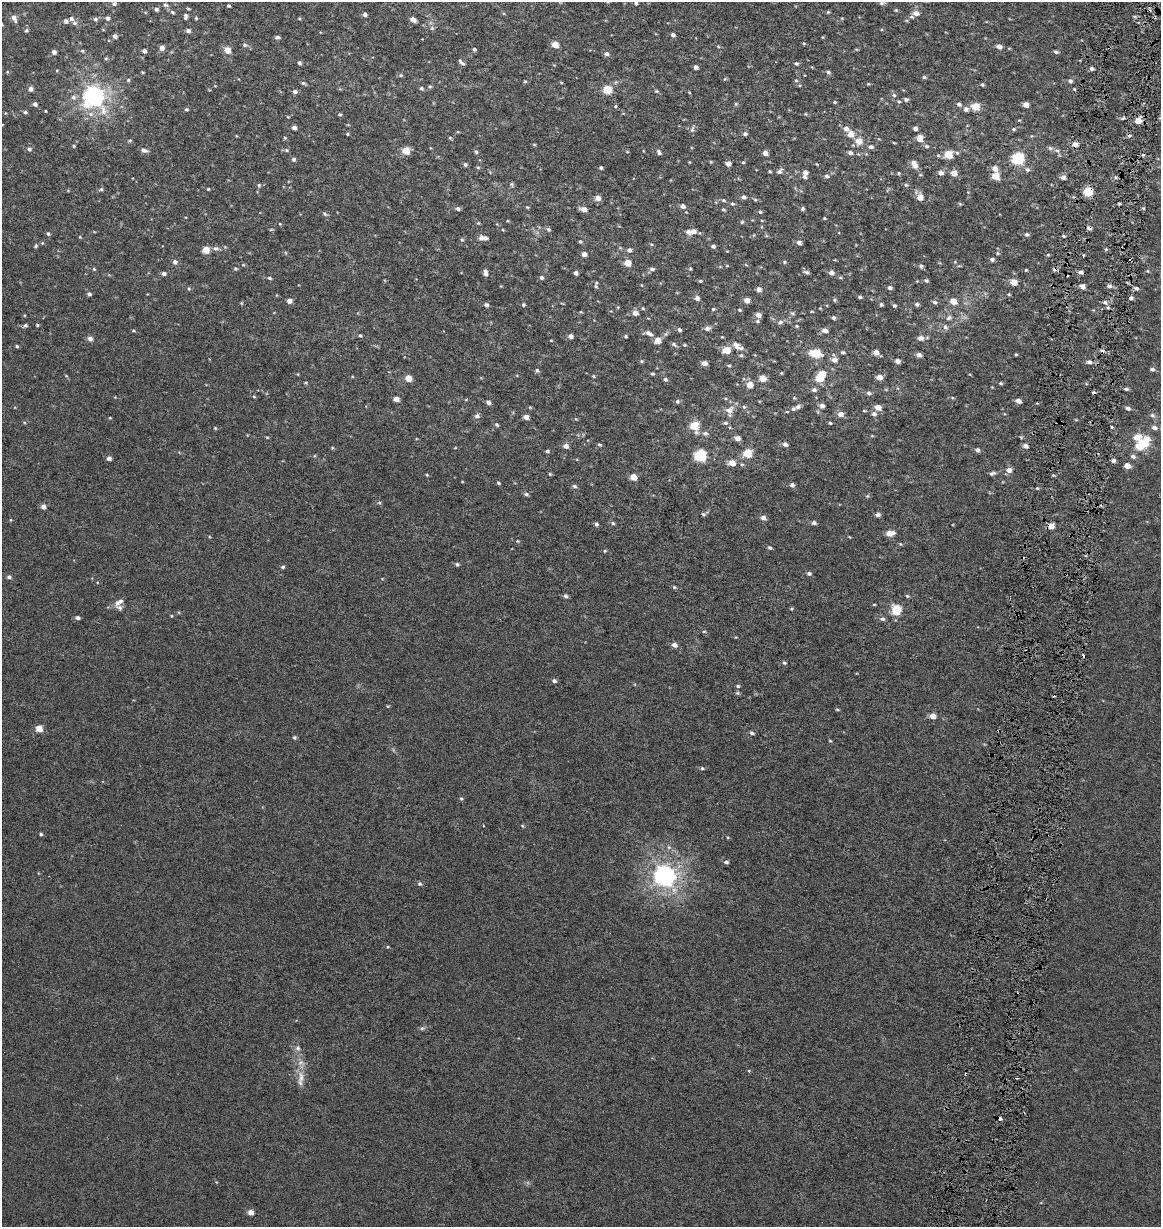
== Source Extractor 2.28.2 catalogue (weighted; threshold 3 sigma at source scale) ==
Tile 10 of 4 x 4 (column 2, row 3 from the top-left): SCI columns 1446-2604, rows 1226-2450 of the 5150 x 4910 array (HDU 1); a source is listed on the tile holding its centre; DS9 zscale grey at full resolution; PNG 1163 x 1229 px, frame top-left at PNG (2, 2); no overlay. Shown black and unused: <1% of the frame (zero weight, under 3 of 6 exposures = <1% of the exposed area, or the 3 px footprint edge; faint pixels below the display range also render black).
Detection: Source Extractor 2.28.2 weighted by HDU 2 'WHT'; one run over the whole footprint, this tile lists its part. Background 0.00109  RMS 0.0025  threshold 0.0103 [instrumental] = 3 sigma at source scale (4.09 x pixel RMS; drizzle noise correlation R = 1.36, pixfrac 0.8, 0.0396/0.0396 arcsec/px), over >= 5 px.
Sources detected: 439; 6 cosmic-ray / hot-pixel residue — not listed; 10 inside a brighter listed object's ellipse — not listed separately; the other 423 listed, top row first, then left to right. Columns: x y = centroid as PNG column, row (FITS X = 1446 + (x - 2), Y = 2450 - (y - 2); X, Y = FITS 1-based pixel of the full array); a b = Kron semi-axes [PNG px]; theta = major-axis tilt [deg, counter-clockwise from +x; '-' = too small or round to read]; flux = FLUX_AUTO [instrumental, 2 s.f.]
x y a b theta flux
636 3 5 4 - 0.45
882 3 7 6 - 0.58
114 4 6 5 - 0.53
165 5 7 6 - 0.54
228 6 3 3 - 0.39
156 9 5 4 - 0.61
188 9 4 4 - 0.25
896 10 5 4 - 0.28
172 12 6 5 - 0.41
828 12 5 4 - 0.27
916 13 7 5 -6 1.5
365 14 4 4 - 0.83
185 16 7 5 88 0.61
1134 17 7 3 -9 0.35
14 18 8 5 -68 1.4
108 18 5 5 - 0.68
196 18 4 4 - 0.27
299 18 4 4 - 0.23
71 19 7 5 -43 0.7
95 19 6 6 - 0.54
413 19 6 4 -32 1.1
66 21 5 5 - 0.89
2 25 4 3 - 0.23
432 28 6 5 - 0.43
26 31 5 5 - 0.37
188 31 5 4 - 0.85
673 35 5 4 - 0.72
115 36 5 4 - 0.92
277 37 6 4 4 0.57
804 43 5 3 - 0.23
245 45 7 5 -9 0.53
555 45 5 4 - 3.8
718 46 4 4 - 0.25
999 47 5 4 - 1.3
162 48 5 4 - 1.6
474 49 4 4 - 0.45
228 50 5 5 - 3.1
82 51 6 5 - 0.32
144 51 5 4 - 0.8
54 52 4 4 - 1
1056 52 5 4 - 0.45
606 54 6 5 - 0.8
106 59 5 4 - 0.32
461 62 8 4 -44 0.57
299 63 5 4 - 0.48
796 63 5 4 - 0.46
696 67 4 4 - 0.8
1091 68 4 4 - 0.72
57 70 5 3 - 0.18
7 72 5 3 - 0.2
143 72 4 3 - 0.22
828 72 6 5 - 0.44
401 75 5 4 - 0.33
924 77 4 4 - 0.47
128 80 5 5 - 0.32
796 80 5 3 - 0.25
525 81 4 4 - 0.25
1070 81 6 5 - 0.54
561 82 5 3 - 0.22
303 83 6 4 -14 0.39
868 84 4 4 - 0.23
982 85 4 4 - 0.35
430 86 5 3 - 0.29
421 88 5 4 - 0.46
31 89 5 5 - 1
607 89 5 5 - 9.1
656 91 5 4 - 0.29
295 92 5 4 - 0.71
689 92 4 3 - 0.2
894 95 6 5 - 0.43
94 96 8 7 - 160
73 97 7 7 - 0.85
906 99 5 4 - 0.55
899 101 5 4 - 0.29
835 102 4 3 - 0.29
35 104 5 5 - 0.74
736 104 5 4 - 0.31
959 104 6 5 - 0.63
1026 105 4 4 - 2
615 106 5 3 - 0.25
976 107 5 5 - 5.8
186 109 5 4 - 0.35
966 109 6 6 - 0.87
45 111 3 2 - 0.18
25 112 6 4 -9 0.43
340 114 5 4 - 0.33
806 114 5 3 - 0.2
288 117 4 3 - 0.18
1122 118 5 4 - 0.37
1138 121 5 5 - 2.9
294 128 4 4 - 1.1
915 128 4 4 - 0.84
692 129 12 5 72 0.65
846 129 7 6 - 1.2
1013 129 6 5 - 0.38
347 134 4 3 - 0.27
745 134 5 4 - 0.53
851 134 5 5 - 3.1
285 138 5 4 - 0.26
450 138 5 4 - 0.26
920 138 5 4 - 4
130 141 5 5 - 0.35
859 141 5 5 - 3.3
894 143 5 3 - 0.19
534 144 5 3 - 0.22
1075 144 5 4 - 1.8
74 146 4 4 - 0.26
926 146 6 5 - 0.41
871 147 6 5 - 0.64
1050 148 7 6 - 0.56
29 149 5 5 - 0.67
144 150 9 5 -19 0.91
287 150 7 4 -27 0.41
406 151 5 5 - 5.5
1057 151 7 5 -28 0.56
476 152 5 5 - 0.35
627 152 5 3 - 0.2
659 152 6 4 -54 0.63
765 153 5 4 - 1.5
850 153 5 5 - 0.75
948 154 5 5 - 7.8
938 155 5 5 - 0.32
293 159 5 5 - 0.53
1018 159 6 6 - 28
743 162 4 4 - 0.27
728 163 5 4 - 1.6
465 164 5 5 - 0.49
914 165 11 6 -63 1.7
478 167 5 4 - 0.31
601 168 4 4 - 0.36
995 169 6 5 - 1.7
1027 169 7 6 - 0.67
770 171 4 4 - 0.25
779 171 8 6 47 0.74
805 173 6 5 - 1.1
898 173 5 3 - 0.21
941 173 5 5 - 1.1
954 173 5 5 - 2.2
826 176 6 5 - 0.57
995 176 5 5 - 4.4
1063 177 5 5 - 1.1
511 184 6 4 -74 0.36
259 185 6 5 - 0.36
906 185 5 4 - 0.33
101 189 7 4 29 0.39
208 189 4 3 - 0.24
1088 191 5 5 - 12
743 197 5 5 - 0.65
920 197 5 4 - 3.2
598 198 5 5 - 1.8
724 200 6 5 - 0.4
755 200 6 4 -1 0.32
732 204 6 5 - 0.41
960 204 5 3 - 0.24
1119 204 4 3 - 0.27
683 206 5 5 - 1.1
527 207 4 3 - 0.21
1143 208 4 3 - 0.24
458 209 6 5 - 0.55
584 209 6 4 -17 1.6
723 209 5 4 - 0.35
803 209 4 4 - 0.52
760 212 5 4 - 0.38
325 214 8 4 -26 0.42
824 218 4 3 - 0.23
507 221 5 3 - 0.2
742 222 5 4 - 0.31
280 224 4 3 - 0.19
1089 228 4 4 - 0.94
271 229 6 3 20 0.23
548 229 6 5 - 0.45
693 231 6 5 - 1.2
48 234 5 5 - 0.42
1027 234 5 4 - 0.52
1063 236 4 3 - 0.28
80 237 4 3 - 0.19
481 238 6 5 - 1.1
462 240 6 4 -1 0.28
580 242 5 4 - 0.34
799 243 5 4 - 1.1
651 244 5 3 - 0.26
36 246 6 4 44 0.36
713 246 5 4 - 0.61
215 248 9 6 -1 0.84
206 250 5 4 - 4.7
629 250 5 5 - 0.89
997 253 5 4 - 0.27
584 254 4 4 - 1.4
1048 255 4 4 - 0.26
992 259 4 4 - 0.59
175 262 5 5 - 0.93
784 262 5 4 - 0.32
628 263 5 4 - 4.2
243 265 5 3 - 0.22
727 266 5 3 - 0.18
921 266 6 5 - 0.52
94 269 4 4 - 0.29
235 269 5 5 - 0.34
652 269 7 4 -1 0.59
690 269 5 4 - 0.26
1026 270 3 3 - 0.23
1148 271 5 4 - 0.26
806 272 9 5 -18 0.49
1081 272 4 4 - 0.99
164 273 5 4 - 0.74
485 273 8 4 -82 0.92
576 273 4 4 - 0.76
831 273 5 5 - 1.4
269 278 5 4 - 0.39
541 278 5 5 - 0.49
926 280 5 4 - 0.42
701 281 5 4 - 0.36
917 281 4 3 - 0.17
1014 282 4 4 - 4
596 283 6 6 - 0.46
641 285 5 3 - 0.16
1082 286 4 4 - 2.1
1109 286 6 5 - 0.65
890 288 5 4 - 0.7
1137 288 6 4 -31 0.52
189 289 5 4 - 0.31
759 289 5 4 - 1.3
89 294 5 4 - 0.56
1009 294 5 4 - 0.26
860 297 5 4 - 0.4
697 298 5 4 - 1.1
1131 298 4 3 - 0.63
747 300 4 4 - 2.2
834 300 6 5 - 0.36
289 301 5 4 - 1.2
953 301 5 5 - 2.7
934 302 6 5 - 0.57
1105 302 5 5 - 0.52
881 304 5 5 - 0.36
917 304 5 4 - 0.57
486 305 6 5 - 0.5
523 305 5 5 - 0.32
894 305 5 5 - 0.44
643 308 5 4 - 0.27
820 308 4 3 - 0.18
713 309 5 4 - 0.3
739 310 5 3 - 0.27
581 312 5 3 - 0.18
635 313 5 5 - 1.5
792 313 7 5 -16 0.43
758 315 5 4 - 1.7
833 318 5 5 - 0.48
949 318 9 7 21 0.76
757 321 6 4 21 0.4
780 322 7 5 18 0.69
25 325 5 5 - 0.48
37 325 4 4 - 0.25
796 326 5 4 - 0.26
945 327 7 6 - 0.73
707 328 8 6 13 0.88
679 330 5 4 - 0.5
825 330 5 5 - 1.4
133 331 5 3 - 0.25
649 333 10 5 -32 1.1
666 334 6 4 70 0.39
360 335 5 4 - 0.35
571 336 5 4 - 1.1
626 336 4 3 - 0.31
921 338 6 6 - 1.2
90 339 5 5 - 1
551 340 4 3 - 0.17
657 340 5 4 - 3.4
674 344 8 4 -40 0.48
684 345 4 4 - 0.26
17 346 4 4 - 0.32
737 346 14 7 -32 1.6
726 350 5 5 - 5.4
843 352 5 5 - 0.41
876 352 5 5 - 1.7
816 353 7 5 -12 9.3
1016 354 4 3 - 0.24
919 355 5 4 - 1.1
834 360 6 6 - 1.4
642 361 5 4 - 0.31
897 361 4 4 - 1.3
1089 362 6 5 - 0.86
704 363 5 4 - 1.3
729 366 5 4 - 0.31
1153 369 5 4 - 0.63
537 370 6 4 -87 0.45
781 373 4 4 - 0.2
823 373 5 4 - 1.9
298 374 5 3 - 0.19
652 374 4 3 - 0.37
66 376 5 3 - 0.19
593 376 4 4 - 0.24
879 377 5 4 - 2.3
408 378 5 4 - 3.7
762 378 5 4 - 3.8
820 378 5 5 - 8.4
665 379 5 4 - 0.56
306 383 5 4 - 0.26
1000 383 5 4 - 0.32
749 385 6 5 - 2.3
992 387 3 3 - 0.16
1126 389 5 4 - 0.47
814 390 6 5 - 0.69
869 393 6 5 - 0.58
1094 393 4 3 - 0.62
254 396 4 4 - 0.27
115 397 3 3 - 0.15
396 399 5 4 - 2.2
466 400 5 3 - 0.19
677 401 6 5 - 0.48
1018 401 5 4 - 1.3
488 402 5 5 - 0.78
822 406 6 5 - 0.85
744 407 5 5 - 0.4
798 407 8 5 23 0.75
878 408 6 5 - 2
1128 408 6 4 -17 0.65
729 411 12 9 85 2.1
864 411 5 3 - 0.22
787 412 5 3 - 0.23
840 414 6 5 - 1.6
874 414 6 6 - 0.71
1152 415 7 6 - 0.6
477 416 6 6 - 0.72
526 417 4 4 - 1.5
110 418 5 3 - 0.18
576 419 5 4 - 0.21
1076 420 5 3 - 0.19
725 423 6 4 -1 0.43
830 423 4 4 - 0.26
497 425 6 4 -38 0.36
694 426 6 5 - 8.7
1112 427 3 2 - 0.37
215 428 5 3 - 0.22
730 428 4 3 - 0.2
1154 428 7 5 -10 0.9
705 433 7 6 - 0.72
872 436 5 3 - 0.19
267 437 5 3 - 0.21
1021 437 6 3 -19 0.26
1137 437 7 6 - 2.9
737 438 5 4 - 1.7
1145 443 9 8 - 4.4
600 444 5 5 - 0.34
785 444 5 5 - 0.92
566 446 5 5 - 1.3
1025 446 6 5 - 1.1
332 448 5 3 - 0.23
977 450 5 5 - 0.74
547 451 5 4 - 0.44
747 453 5 5 - 8.1
700 456 6 6 - 26
1133 456 6 5 - 0.72
109 458 5 5 - 0.98
1113 460 5 5 - 0.63
732 463 5 5 - 2.8
1127 466 5 4 - 2.3
1009 470 6 5 - 1.5
992 473 9 5 19 0.54
550 474 4 4 - 0.26
427 475 4 4 - 0.22
1053 475 4 3 - 0.26
633 477 5 4 - 3.5
498 483 5 3 - 0.33
792 485 5 5 - 0.64
574 486 6 5 - 0.46
1037 488 4 3 - 0.22
526 494 6 5 - 0.5
867 496 5 5 - 0.32
379 503 6 4 1 0.3
43 507 5 4 - 1.3
703 514 6 4 -16 0.38
878 515 6 5 - 0.76
763 518 5 5 - 1.2
10 520 5 3 - 0.18
613 523 5 4 - 0.34
814 523 5 5 - 0.61
596 524 5 4 - 0.44
1051 526 4 4 - 3.1
890 533 8 5 6 2.2
517 541 4 4 - 0.22
900 544 5 4 - 0.25
770 548 5 4 - 0.46
605 551 5 4 - 0.25
457 564 5 4 - 0.47
283 567 5 4 - 0.39
809 573 5 4 - 0.56
9 577 6 5 - 0.56
674 587 5 5 - 0.34
565 596 5 5 - 0.65
907 596 5 4 - 0.28
119 602 14 6 31 1.4
874 604 4 3 - 0.19
896 610 7 6 - 7.1
171 616 4 3 - 0.2
78 618 5 4 - 0.67
882 619 6 5 - 0.54
704 631 5 3 - 0.24
736 637 4 3 - 0.17
674 645 6 5 - 1.2
784 663 5 4 - 0.35
554 681 6 5 - 0.61
738 686 5 4 - 0.35
737 693 6 5 - 0.35
837 709 5 3 - 0.27
932 716 5 5 - 2.2
39 728 5 4 - 3.8
752 733 6 4 -31 0.48
294 737 5 4 - 0.38
830 741 4 4 - 0.23
702 768 5 4 - 0.37
461 798 5 4 - 0.31
522 826 5 3 - 0.24
41 834 4 4 - 0.34
669 847 6 6 - 0.51
726 862 6 4 -1 0.46
664 876 7 7 - 170
420 884 6 5 - 0.46
388 947 4 3 - 0.21
422 1028 6 6 - 0.45
298 1048 7 7 - 0.79
301 1077 21 9 86 2.6
1016 1078 4 2 - 0.25
251 1212 4 4 - 2
Overlapping masked pixels (flux is a lower limit): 5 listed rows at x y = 1075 144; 1088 191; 1089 228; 1082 286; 1051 526
Isophote crosses this tile's border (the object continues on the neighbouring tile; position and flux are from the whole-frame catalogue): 3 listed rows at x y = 636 3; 882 3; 2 25